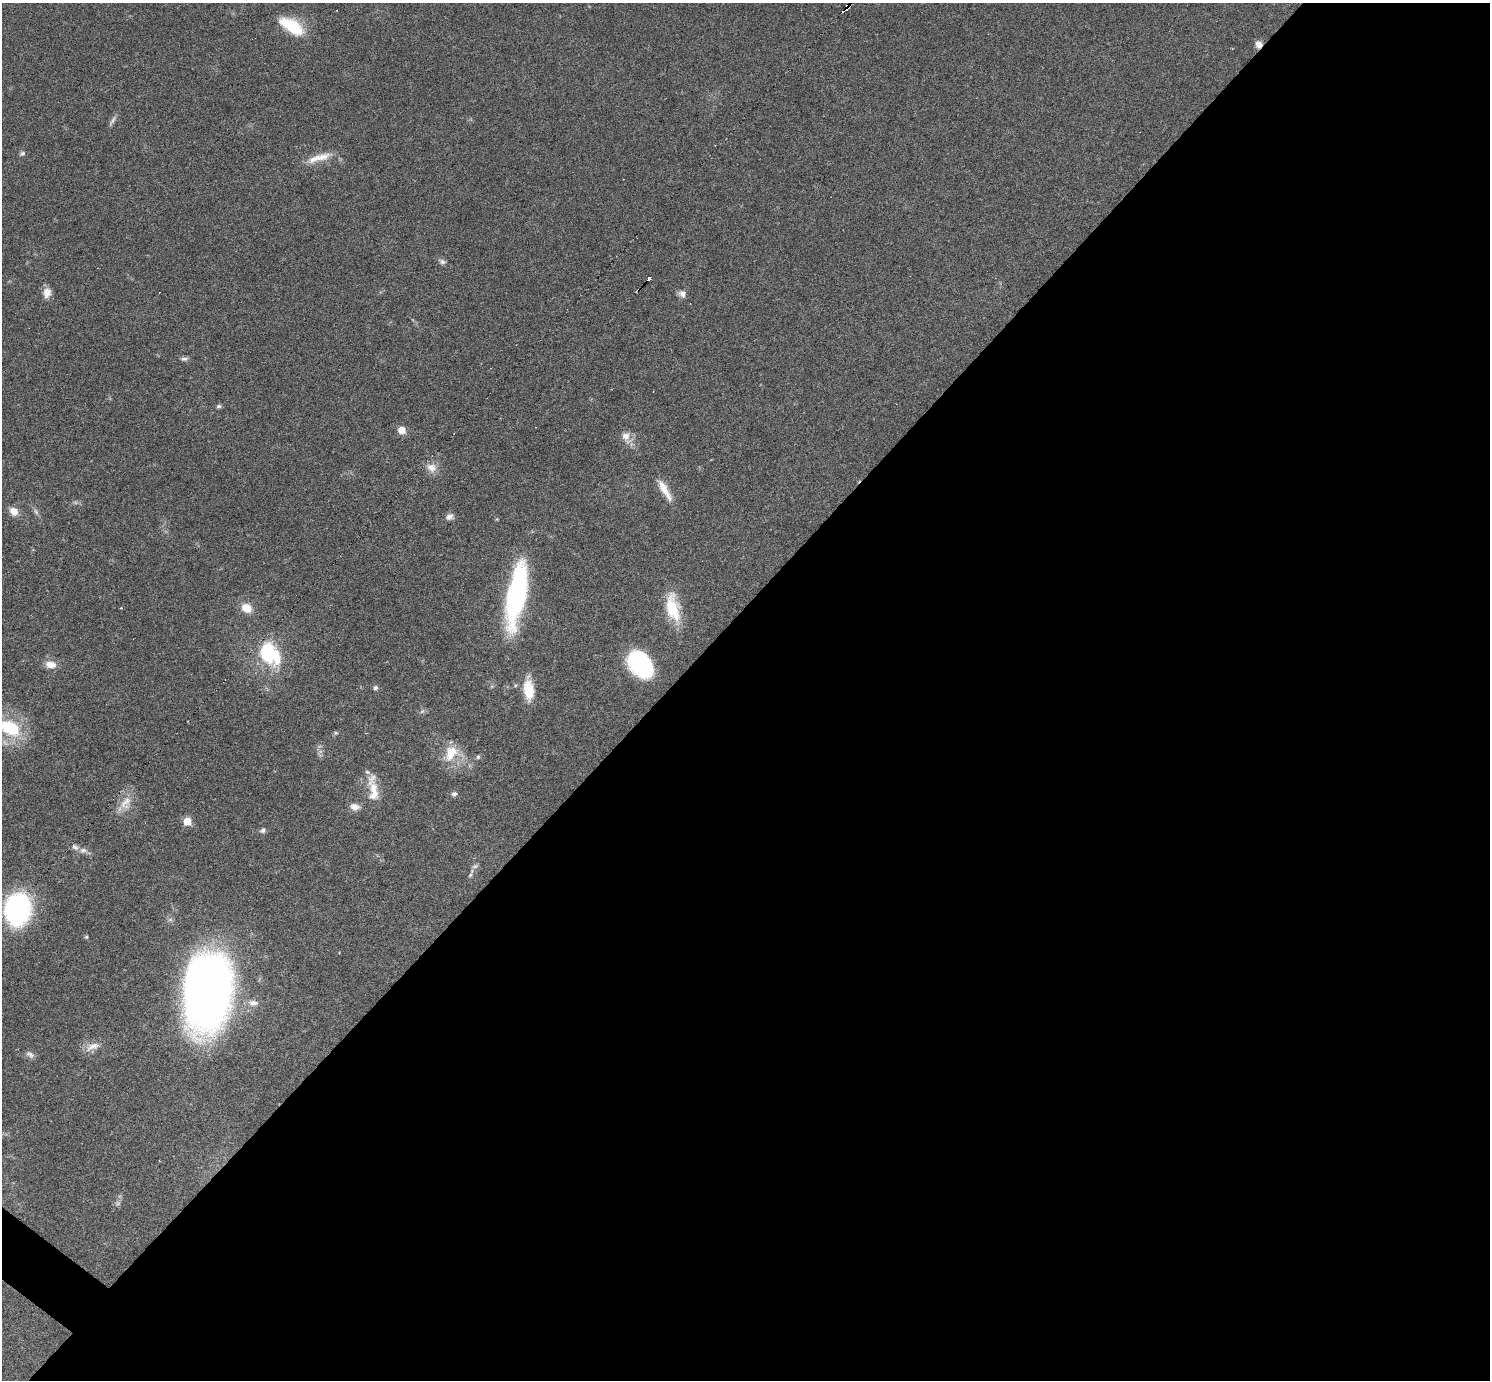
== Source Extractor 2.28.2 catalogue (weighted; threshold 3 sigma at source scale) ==
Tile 12 of 4 x 4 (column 4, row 3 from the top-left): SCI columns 4466-5953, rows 1672-3049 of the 5953 x 5957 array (HDU 1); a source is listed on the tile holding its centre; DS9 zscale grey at full resolution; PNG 1492 x 1382 px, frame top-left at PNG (2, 3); no overlay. Shown black and unused: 56% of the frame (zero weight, under 3 of 6 exposures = <1% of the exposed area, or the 3 px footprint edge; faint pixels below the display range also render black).
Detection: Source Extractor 2.28.2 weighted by HDU 2 'WHT'; one run over the whole footprint, this tile lists its part. Background 0.0199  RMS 0.0021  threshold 0.00846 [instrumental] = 3 sigma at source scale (4.09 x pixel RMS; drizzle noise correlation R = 1.36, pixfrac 0.8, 0.05/0.05 arcsec/px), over >= 5 px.
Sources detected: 54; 3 too faint to see at this stretch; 4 cosmic-ray / hot-pixel residue — not listed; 1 inside a brighter listed object's ellipse — not listed separately; the other 46 listed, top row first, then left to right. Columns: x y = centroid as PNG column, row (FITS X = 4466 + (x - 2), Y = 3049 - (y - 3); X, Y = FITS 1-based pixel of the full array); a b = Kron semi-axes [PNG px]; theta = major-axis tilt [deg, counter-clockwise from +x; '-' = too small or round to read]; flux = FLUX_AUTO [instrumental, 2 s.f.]
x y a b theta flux
847 8 6 4 58 2.2
292 26 31 13 -32 7.7
1258 44 9 8 - 1.1
22 153 7 5 32 0.45
322 157 29 10 13 3.3
442 262 10 7 -19 0.62
649 278 4 3 - 1.6
47 292 12 9 79 1.6
682 294 10 9 - 0.96
184 359 9 5 -6 0.56
219 406 7 5 13 0.39
401 430 6 5 - 3.2
626 436 13 11 34 1.6
432 468 15 12 -29 2
664 490 31 8 -59 3
14 511 10 8 -40 1.9
36 512 9 4 -55 0.55
449 517 11 8 27 0.88
516 595 69 18 80 32
246 608 11 9 -23 2.9
673 608 34 15 -77 7.1
269 654 33 23 -51 13
51 664 14 9 -7 2
640 664 27 19 -52 20
375 688 6 6 - 0.48
529 690 26 12 -85 5
422 711 7 6 - 0.44
10 728 25 16 -29 12
335 733 7 5 0 0.31
451 753 23 16 57 4.8
478 757 6 5 - 0.36
373 789 38 11 -83 4
454 794 7 6 - 0.55
125 803 22 14 61 3.1
355 807 12 8 -11 1.3
187 821 5 5 - 4.4
263 830 8 6 49 0.54
83 850 11 7 1 0.91
475 866 9 5 16 0.51
470 875 7 5 47 0.36
17 909 35 27 83 26
86 937 5 4 - 0.26
208 991 66 39 83 160
253 1003 15 9 -3 1.5
93 1046 23 10 22 2
30 1054 13 7 -37 0.79
Overlapping masked pixels (flux is a lower limit): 2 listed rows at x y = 847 8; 1258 44
Isophote crosses this tile's border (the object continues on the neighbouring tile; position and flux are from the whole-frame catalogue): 1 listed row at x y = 10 728